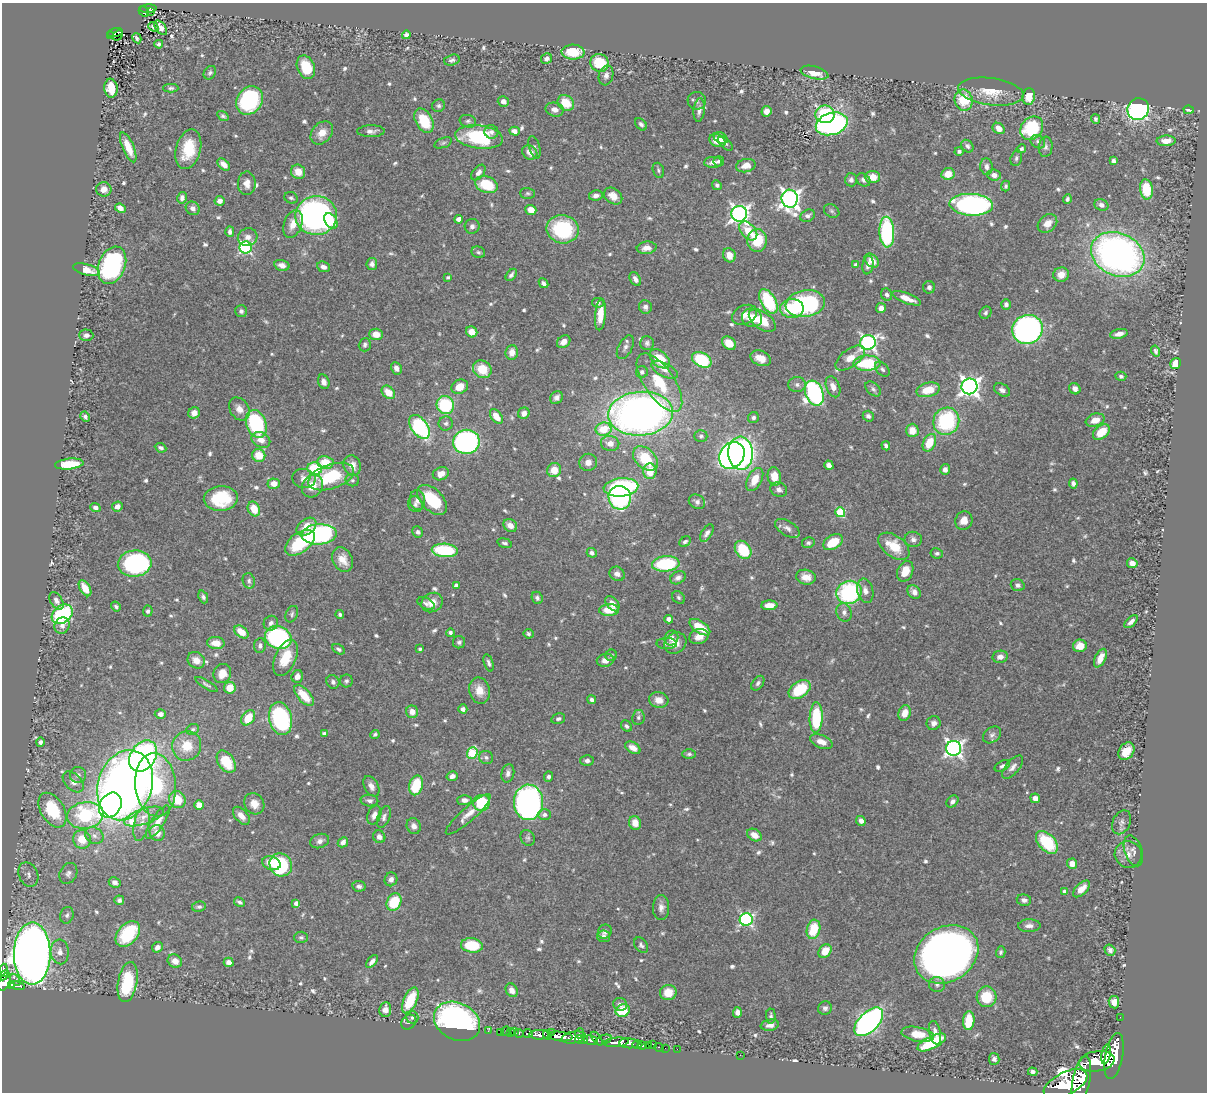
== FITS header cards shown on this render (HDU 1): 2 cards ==
NAXIS1  =                 1205
NAXIS2  =                 1090

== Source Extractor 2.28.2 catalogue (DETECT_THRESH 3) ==
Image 1205 x 1090 px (HDU 1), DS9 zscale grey, 1 PNG px = 1 image px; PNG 1209 x 1094 px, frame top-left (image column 1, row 1090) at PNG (2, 3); each listed source drawn as its Kron ellipse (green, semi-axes under 4 px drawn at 4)
Background 0.626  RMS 0.014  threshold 0.043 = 3 sigma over >= 5 px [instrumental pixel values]
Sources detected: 696; of the 696, the 500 brightest by FLUX_AUTO listed and drawn (196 fainter detections omitted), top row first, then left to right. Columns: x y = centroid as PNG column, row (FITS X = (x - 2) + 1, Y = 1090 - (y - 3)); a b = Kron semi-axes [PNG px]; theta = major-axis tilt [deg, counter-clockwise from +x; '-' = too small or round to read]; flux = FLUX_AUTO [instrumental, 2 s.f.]
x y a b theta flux
148 9 8 4 4 63
150 11 4 3 - 20
144 12 6 4 -43 78
153 27 5 3 - 2.8
161 28 8 5 -52 5.5
115 33 8 4 13 100
111 35 4 4 - 86
117 35 6 3 43 20
406 35 4 4 - 3.3
137 38 5 3 - 2.2
159 44 4 4 - 2.2
573 52 11 7 -2 29
547 59 6 5 - 3.7
452 60 8 5 16 3.3
599 63 9 8 - 33
306 67 12 8 -66 27
210 73 7 5 54 2.2
814 73 14 6 -14 13
606 75 10 7 75 4.9
111 88 9 7 -84 18
171 88 7 4 0 2.2
991 92 33 13 -7 25
1029 96 8 6 83 14
250 100 15 12 55 130
964 100 10 9 - 35
503 101 6 5 - 4.6
697 101 9 9 - 3.6
566 103 9 7 -40 23
439 106 6 6 - 2.3
1138 109 11 10 - 230
555 110 9 7 -15 6.4
699 110 12 5 83 5.2
1189 110 5 3 - 2.5
766 111 5 5 - 6.1
825 114 9 9 - 75
223 116 6 4 -33 2.2
1095 119 5 4 - 2.2
424 121 13 8 -60 34
468 121 8 6 -17 2.9
641 124 7 5 -48 2.5
832 124 16 11 16 230
999 128 6 5 - 8.3
1032 128 13 10 47 71
371 131 14 6 1 4.8
514 131 5 4 - 5.1
491 132 7 6 - 3.7
322 133 13 9 47 12
479 137 24 11 -7 74
721 138 7 5 -30 10
717 141 8 6 -24 12
1166 141 9 5 2 9.3
1038 142 7 6 - 3.1
443 143 9 5 19 2.1
725 143 9 5 -46 2.6
967 146 7 5 -48 2.8
128 147 16 5 -67 16
534 147 11 5 -74 2.8
1046 147 10 7 85 3.5
188 149 20 12 75 33
1021 149 5 4 - 2.3
959 151 4 4 - 2.3
530 152 8 6 -38 7.4
1016 158 8 5 74 2.4
719 161 5 5 - 2.4
1114 161 4 3 - 2.5
713 162 9 5 2 6.2
224 165 7 4 -42 7.1
746 166 10 6 13 10
986 166 8 6 -84 4.4
658 170 8 5 -71 2.1
298 172 7 7 - 12
478 172 9 5 52 4.4
948 174 7 6 - 15
994 175 7 5 -6 5.4
872 177 8 6 -3 14
851 180 7 6 - 3
863 180 7 6 - 3
247 183 12 9 89 8.6
486 185 12 8 -20 33
717 185 5 4 - 2.2
1006 186 5 4 - 2.2
104 189 7 7 - 7.5
1146 189 10 6 -81 36
528 193 7 5 -2 2.1
596 196 7 5 10 4
613 196 10 7 -35 11
182 198 6 4 78 3.7
291 198 7 5 -23 2.1
790 199 9 8 - 520
1067 199 5 3 - 2.2
220 201 5 5 - 6.5
971 205 22 11 -3 280
1101 205 7 5 -22 4.2
120 208 5 4 - 6.1
193 208 7 6 - 4.9
531 210 5 5 - 12
832 211 8 6 -33 2.4
739 214 8 8 - 440
316 216 21 19 1 320
808 216 8 5 27 3.4
459 219 4 4 - 8.3
331 221 8 6 -55 18
1047 223 11 8 41 9.8
293 224 14 9 70 12
472 226 7 7 - 3.9
563 229 16 14 -11 76
748 231 11 7 -48 20
230 232 5 4 - 3.3
887 232 15 7 -87 120
248 237 10 9 - 6.4
757 240 11 9 89 33
246 247 6 6 - 160
647 248 10 6 6 7.1
478 252 7 5 -24 2.2
1118 254 28 21 -25 450
729 255 7 6 - 10
872 261 8 5 -43 11
372 264 6 5 - 4
112 265 19 13 69 170
282 265 8 5 -15 6.4
856 265 4 4 - 4.3
868 265 9 5 80 4.2
323 267 6 5 - 4.7
86 270 13 5 -15 13
511 275 7 4 53 3
1061 275 8 7 - 10
448 277 3 3 - 2.1
635 279 7 5 -59 4.6
544 283 5 4 - 3.2
929 287 6 6 - 3.3
887 295 6 5 - 2.7
906 298 15 5 -21 13
768 301 13 7 -61 67
598 303 6 4 -7 2.8
805 303 20 13 9 140
1006 304 5 5 - 3.7
645 307 7 6 - 4
792 308 12 9 1 43
881 308 5 5 - 5.8
241 311 6 6 - 3
986 313 6 5 - 2.1
600 314 16 5 85 17
744 315 13 9 26 8.6
752 318 10 9 - 14
762 321 15 8 -35 24
1027 329 15 14 - 310
472 332 6 5 - 10
376 334 7 5 -4 12
1119 334 9 4 12 6.3
86 335 7 6 - 3.6
564 342 7 5 36 8.4
647 343 7 7 - 2.8
729 343 8 6 -39 15
868 343 8 7 - 290
365 345 7 6 - 2.7
625 347 13 7 62 4.5
1156 351 5 4 - 2.4
512 352 7 6 - 7.3
761 358 11 7 -23 11
850 358 17 8 37 12
660 359 11 7 -43 26
702 360 10 7 -29 57
867 363 13 7 2 56
1175 363 6 5 - 14
396 368 6 5 - 5.5
482 369 10 8 -35 22
882 369 9 5 -44 2.6
664 370 14 6 -26 5.3
642 372 6 6 - 2.9
1121 376 5 4 - 2.1
324 382 7 5 -69 5
659 383 34 15 -55 39
797 385 8 7 - 3.8
969 386 8 8 - 510
460 387 8 7 - 14
833 387 11 6 -69 6.6
873 389 9 6 -42 3
1075 389 6 5 - 5.4
928 390 12 7 15 20
1002 390 8 6 -31 4.2
388 392 7 5 -44 14
814 393 13 9 -70 220
557 398 7 6 - 3.9
445 405 9 8 - 61
239 409 12 9 -55 9
194 413 6 5 - 6.9
524 413 6 5 - 5.1
641 414 32 22 4 620
868 416 5 5 - 3.4
85 417 5 4 - 2.7
496 417 8 5 -53 14
753 418 5 5 - 2.8
1095 420 9 6 18 10
946 421 14 13 - 90
446 423 7 7 - 2.8
256 424 14 10 -69 110
419 427 13 8 -54 130
604 429 8 6 8 26
912 430 6 6 - 12
1101 432 9 6 38 21
701 436 6 6 - 2.5
261 440 10 7 -26 8.2
466 442 13 12 - 250
610 443 9 7 -10 9
929 443 9 6 64 22
886 446 5 4 - 2.7
161 448 6 4 -24 2.6
740 453 16 12 -86 370
259 455 6 6 - 17
732 455 14 11 53 320
645 458 14 9 -44 37
325 462 8 6 -9 22
588 462 9 8 - 7.2
69 464 14 5 5 28
352 465 10 8 -68 8.3
829 465 5 4 - 4.6
315 469 7 6 - 46
945 469 5 5 - 5
554 470 7 7 - 15
650 471 8 6 87 21
441 474 8 6 22 8.9
331 477 24 12 19 57
774 477 9 6 -81 15
304 478 11 9 -10 7.2
755 479 12 7 62 16
352 480 7 6 - 2.1
1073 483 5 4 - 3.9
274 484 6 5 - 9.2
312 486 12 10 56 15
621 487 17 9 6 160
779 490 8 7 - 3.8
221 498 17 12 4 46
620 498 12 11 - 130
417 500 10 7 -81 5.9
432 500 18 10 -46 44
697 502 8 7 - 3.6
415 504 8 7 - 3.6
117 506 5 5 - 5
95 507 5 4 - 5
254 509 8 6 -63 17
840 512 5 5 - 57
964 520 9 8 - 10
510 525 7 6 - 8.1
306 527 11 7 38 16
787 528 13 7 -31 4.8
418 532 6 5 - 3
707 533 10 5 59 4.1
319 534 18 10 3 220
913 539 8 7 - 4
685 542 6 5 - 2.3
833 542 10 7 32 25
300 543 17 10 36 49
505 543 8 4 -16 2.4
808 543 6 5 - 2.5
894 546 18 10 -37 25
445 550 13 6 -4 77
743 550 10 7 -53 40
592 553 5 4 - 3.8
937 553 6 5 - 2.3
343 560 13 10 -62 11
1132 563 5 5 - 9.7
135 564 17 13 6 190
666 564 14 7 4 71
905 571 11 7 66 14
617 574 8 7 - 5.1
806 577 10 7 -11 9.2
678 578 8 6 31 4.3
249 581 8 6 -76 2.8
456 585 4 4 - 5.8
1018 585 7 6 - 3
85 588 9 5 -59 13
865 591 12 8 -76 6.9
849 592 13 11 24 110
914 592 7 6 - 5.4
203 597 6 4 -67 2.8
678 597 7 5 -46 2.1
537 598 6 5 - 3
56 601 9 6 -58 3.7
432 603 11 9 29 13
426 604 9 5 -26 3.4
612 604 9 5 -50 8
769 605 8 5 2 12
116 607 5 4 - 2.1
609 610 10 6 2 18
148 611 5 5 - 2.5
844 612 9 7 -72 4.2
62 614 11 8 39 100
292 614 8 6 66 2.4
340 615 4 4 - 2.4
669 619 4 4 - 5.9
1131 622 8 4 43 4.6
271 623 7 7 - 4
62 625 8 7 - 5.6
700 627 12 6 -34 21
241 632 8 5 -39 14
450 633 4 4 - 3.4
528 634 5 5 - 2.1
699 637 10 7 17 8.6
278 638 13 11 -22 140
671 638 7 6 - 4.6
459 642 6 6 - 2.4
216 643 9 6 -8 12
675 643 12 10 37 8.9
667 644 10 5 -2 2.7
260 646 7 5 84 3.3
1080 646 7 6 - 13
339 649 7 4 -30 2.9
420 649 3 3 - 2.3
611 655 6 5 - 2.1
1000 657 7 6 - 5.8
285 658 19 10 67 24
1100 658 10 5 64 10
196 660 9 7 -37 8.5
605 660 8 6 11 6.6
489 663 9 4 -72 2.7
222 674 10 8 64 11
297 676 6 5 - 6.4
346 681 6 6 - 2.4
333 682 7 6 - 3.2
758 683 8 5 52 2.8
206 685 12 3 -32 2.4
230 688 6 5 - 16
800 689 12 8 34 40
480 690 13 10 -76 13
304 695 13 6 -47 22
592 700 4 4 - 3.2
659 700 9 8 - 10
463 709 4 4 - 4.7
412 712 6 6 - 9
905 713 8 6 68 11
160 714 6 5 - 4.2
638 717 7 6 - 2.5
816 717 15 6 88 65
248 718 8 6 53 23
280 718 17 11 -75 120
558 719 7 5 14 2.6
934 723 7 6 - 4.9
626 726 6 5 - 2.6
193 729 6 5 - 2.2
324 733 4 3 - 2.7
375 734 5 4 - 2.1
992 735 10 7 39 3.7
40 742 5 4 - 3.3
821 742 12 6 -21 8.2
187 746 15 14 - 23
633 748 8 5 -31 8.2
954 748 7 7 - 400
1126 751 9 7 55 14
472 753 6 5 - 62
689 754 7 5 0 2.3
143 756 17 12 55 290
486 757 7 6 - 2.8
587 761 6 5 - 3.5
226 762 12 8 -57 32
1002 766 8 5 29 2.4
1013 767 14 6 50 5.2
508 773 9 6 77 4.1
78 775 8 8 - 4.3
452 776 6 4 16 4.8
549 777 5 4 - 2.7
73 782 12 8 -45 5.8
125 785 36 27 72 900
155 785 32 20 -85 92
416 785 10 6 74 37
371 786 11 7 -61 5.7
1035 798 5 5 - 6.3
177 799 9 8 - 24
369 800 9 6 -4 3.9
464 800 7 5 1 4
952 801 7 5 47 3.4
528 802 18 14 89 400
482 803 8 8 - 41
254 804 11 9 -54 9.6
110 805 13 10 56 120
199 805 5 5 - 8.2
52 810 19 11 -59 51
468 814 29 7 42 9.6
85 815 18 13 8 94
374 815 10 6 67 6.8
544 815 7 5 -1 3.6
144 816 21 7 18 11
241 816 11 6 -48 7.4
384 817 11 6 71 3.6
861 821 5 4 - 4.6
158 822 19 6 57 10
1122 822 12 9 64 4.3
635 823 7 6 - 10
141 824 17 7 78 8.2
414 826 8 7 - 5.5
157 833 8 7 - 8
754 835 8 5 -32 9.3
94 836 10 8 -31 5.1
379 837 6 6 - 5
528 838 8 7 - 2.6
82 839 9 9 - 19
320 841 9 7 19 4.4
343 842 6 4 47 4.8
1047 842 13 8 -47 53
1133 851 16 8 -71 5
1128 854 14 13 - 8.9
271 863 9 6 -20 14
1072 864 5 5 - 8.3
281 865 12 11 - 78
68 873 11 8 63 4.3
28 875 13 9 -65 6.4
391 879 7 6 - 4.2
115 882 6 5 - 4.6
359 886 7 5 -10 3
1082 889 10 5 44 9.4
1064 891 4 4 - 4.4
119 900 5 5 - 2.8
1024 900 7 5 -10 3.9
239 902 6 4 -31 2.4
394 902 9 7 61 38
296 903 4 4 - 4.5
199 907 7 5 10 2.5
661 907 12 8 89 5.9
67 915 8 6 71 3
746 919 6 6 - 170
1029 926 11 6 1 5
813 929 10 6 75 35
605 932 7 6 - 3.6
128 934 15 10 48 60
604 936 6 6 - 3.2
301 937 7 5 -1 2.3
472 945 11 7 -8 41
641 945 8 6 -53 2.8
157 947 6 5 - 3.7
1110 950 6 5 - 3.6
825 951 7 6 - 15
60 952 12 9 -86 7
1001 952 6 4 74 2.2
32 954 31 18 90 2000
946 954 34 27 32 1000
175 961 7 6 - 8.5
372 961 8 4 50 4.5
229 962 5 4 - 6.3
4 970 6 4 -88 62
4 975 6 3 45 170
15 980 7 3 -57 27
5 982 9 5 63 450
128 982 20 9 80 69
937 984 8 7 - 3.5
11 985 4 3 - 120
17 986 7 3 -11 150
512 990 7 5 -58 7
668 992 8 7 - 17
986 997 10 10 - 32
410 1000 14 6 66 39
1114 1002 6 5 - 6.6
620 1004 7 6 - 3.8
825 1008 7 6 - 2.8
385 1009 7 6 - 7.2
623 1011 7 6 - 36
737 1012 5 4 - 5.1
771 1016 7 5 -86 2.5
412 1017 6 6 - 2.1
1120 1017 2 2 - 5
457 1021 24 18 -27 340
969 1021 9 5 85 26
409 1022 8 7 - 3.4
869 1022 18 9 45 410
770 1025 9 5 10 5.6
488 1031 3 2 - 6.4
505 1031 5 2 - 12
515 1031 2 2 - 6.3
500 1032 2 2 - 6.6
551 1032 3 2 - 91
510 1033 3 3 - 44
519 1033 4 3 - 100
579 1033 5 3 - 140
935 1033 12 5 -78 6
528 1034 5 4 - 160
918 1034 16 7 -11 16
539 1035 10 4 0 950
547 1035 5 3 - 350
560 1036 12 4 -6 1500
574 1037 12 5 10 570
597 1039 8 3 -53 200
581 1040 6 3 -7 240
591 1040 7 4 -14 460
604 1040 8 4 23 250
616 1042 12 4 5 900
932 1042 15 6 26 58
629 1043 9 5 -4 930
653 1044 2 2 - 12
637 1045 5 2 - 57
648 1045 3 3 - 29
643 1046 3 3 - 34
659 1047 5 3 - 23
665 1048 2 2 - 7.4
677 1049 2 2 - 8.2
1106 1054 10 4 79 610
740 1055 2 2 - 60
1114 1056 23 9 79 2700
994 1059 6 5 - 3.3
1097 1061 18 10 9 2800
1033 1072 5 4 - 3.2
1081 1080 24 8 78 3300
1065 1084 23 11 26 4300
At the frame edge (FLAGS 8, measured only in part): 2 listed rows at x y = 4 975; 5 982
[196 fainter detections neither listed nor drawn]